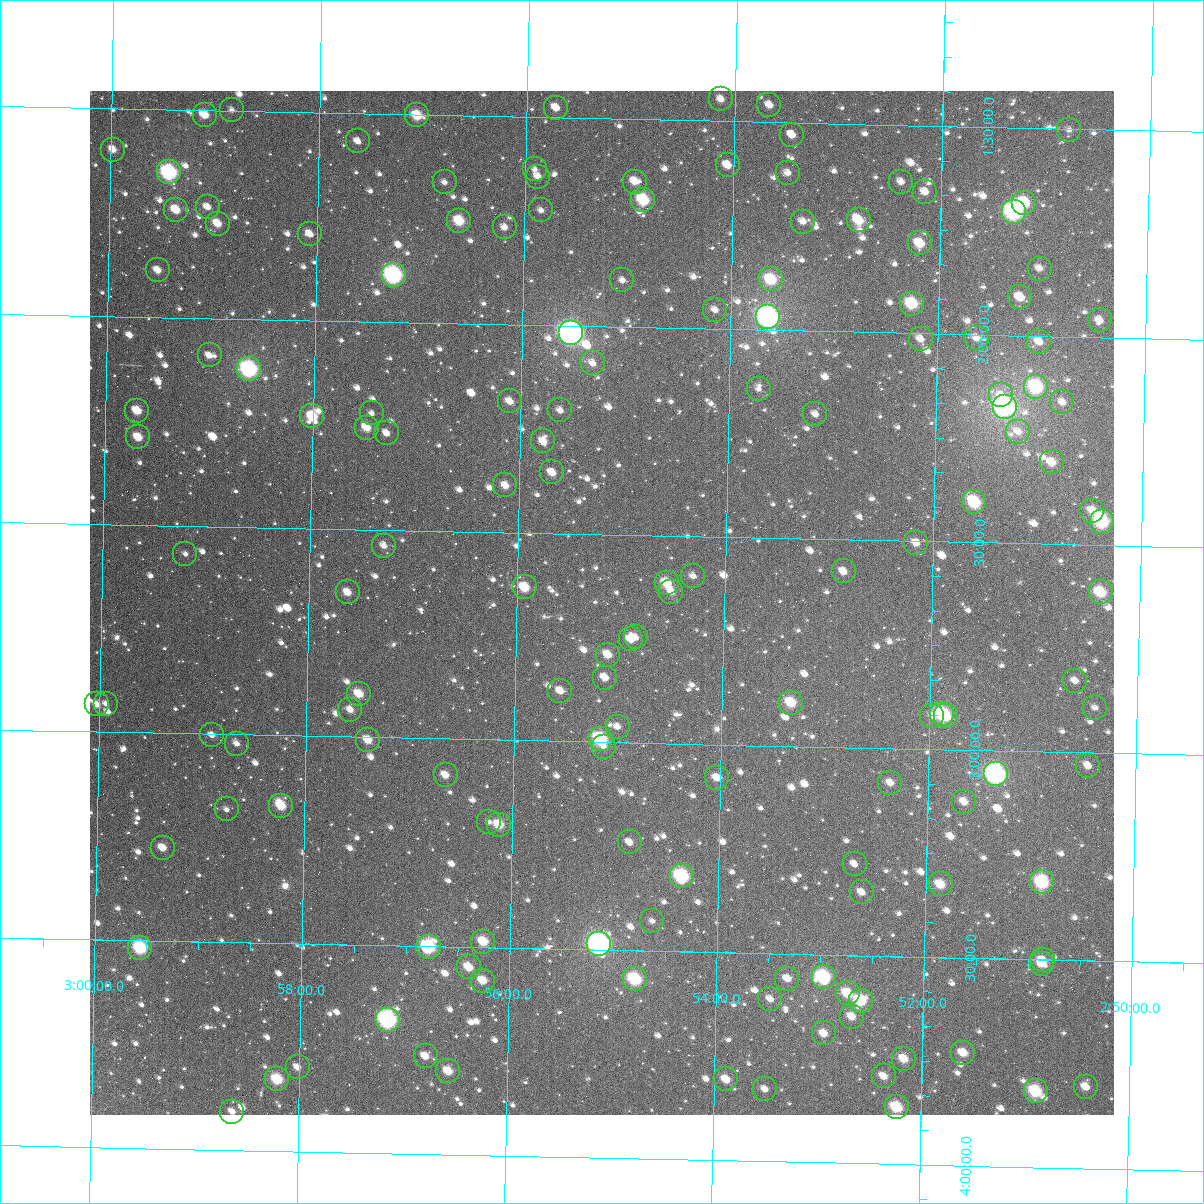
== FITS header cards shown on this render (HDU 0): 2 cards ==
NAXIS1  =                 1024
NAXIS2  =                 1024

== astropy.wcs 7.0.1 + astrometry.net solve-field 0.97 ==
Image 1024 x 1024 px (HDU 0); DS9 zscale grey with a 90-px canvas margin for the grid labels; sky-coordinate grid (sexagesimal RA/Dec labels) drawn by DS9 from the SOLVED WCS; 150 Tycho-2 reference stars matched to detected sources circled (green)
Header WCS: RA---TAN-SIP/DEC--TAN-SIP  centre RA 02:55:11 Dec +02:40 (43.80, +2.66 deg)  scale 8.66 arcsec/px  FOV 147.8' x 147.9'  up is +179 deg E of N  parity flipped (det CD > 0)
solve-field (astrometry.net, Tycho-2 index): VERIFIED the header's WCS against the Tycho-2 star catalogue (verified at 6 index scales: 19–150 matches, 0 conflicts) and refined it, rather than solving blind
Solved WCS: RA---TAN-SIP/DEC--TAN-SIP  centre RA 02:55:11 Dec +02:40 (43.80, +2.66 deg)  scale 8.66 arcsec/px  FOV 147.9' x 147.9'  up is +179 deg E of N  parity flipped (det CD > 0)
The solver's refit moves the header's centre by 0.51 arcsec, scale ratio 1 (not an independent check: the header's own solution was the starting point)
Tycho-2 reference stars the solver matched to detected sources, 150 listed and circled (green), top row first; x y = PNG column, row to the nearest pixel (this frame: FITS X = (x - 90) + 1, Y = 1024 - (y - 91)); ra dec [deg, ICRS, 3 dp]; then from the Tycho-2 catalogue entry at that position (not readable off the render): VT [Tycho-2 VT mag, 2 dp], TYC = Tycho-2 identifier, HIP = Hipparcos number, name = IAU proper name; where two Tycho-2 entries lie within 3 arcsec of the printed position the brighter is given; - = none
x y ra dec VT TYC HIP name
721 99 43.534 +1.447 11.63 48-205-1 - -
769 105 43.417 +1.459 11.66 48-194-1 - -
556 108 43.930 +1.476 10.96 48-874-1 - -
232 110 44.709 +1.498 11.67 48-928-1 - -
205 115 44.775 +1.511 10.20 48-826-1 - -
417 115 44.263 +1.502 9.92 48-1076-1 - -
1069 130 42.694 +1.502 11.74 48-34-1 - -
792 135 43.361 +1.530 11.45 48-106-1 - -
358 141 44.405 +1.567 11.47 48-1126-1 - -
113 150 44.994 +1.599 10.85 48-1215-1 - -
728 165 43.514 +1.606 10.88 48-619-1 - -
535 169 43.978 +1.625 12.50 48-957-1 - -
169 172 44.858 +1.651 7.91 48-953-1 13927 -
788 173 43.369 +1.621 11.55 48-71-1 - -
538 177 43.970 +1.643 11.34 48-802-1 - -
445 182 44.195 +1.661 12.03 48-805-1 - -
635 182 43.737 +1.650 10.86 48-241-1 - -
901 182 43.096 +1.637 11.48 48-615-1 - -
925 192 43.038 +1.659 11.21 48-11-1 - -
643 200 43.715 +1.693 9.13 48-461-1 - -
1024 203 42.798 +1.680 9.48 48-276-1 13302 -
208 207 44.764 +1.732 11.13 48-693-1 - -
176 210 44.839 +1.741 10.52 48-869-1 - -
541 210 43.961 +1.724 11.89 48-670-1 - -
1014 212 42.823 +1.703 8.00 48-443-1 - -
859 220 43.196 +1.731 10.05 48-200-1 - -
459 221 44.157 +1.753 9.73 48-729-1 - -
803 222 43.330 +1.737 11.60 48-306-1 - -
218 224 44.738 +1.772 10.56 48-1105-1 - -
505 227 44.048 +1.766 12.03 48-888-1 - -
310 234 44.517 +1.792 12.04 48-985-1 - -
920 243 43.047 +1.784 10.02 48-512-1 - -
1040 269 42.758 +1.838 11.65 48-292-1 - -
158 270 44.880 +1.887 11.29 48-1078-1 - -
394 275 44.312 +1.887 7.66 48-1066-1 13773 -
771 279 43.404 +1.878 9.45 48-73-1 13481 -
622 280 43.761 +1.888 11.68 48-374-1 - -
1020 297 42.803 +1.908 10.92 48-128-1 - -
912 304 43.063 +1.929 9.28 48-316-1 13386 -
715 310 43.537 +1.954 11.94 48-219-1 - -
768 317 43.409 +1.969 6.84 48-271-1 13482 -
1100 320 42.611 +1.959 11.34 48-555-1 - -
571 333 43.882 +2.018 6.58 48-1600-1 13629 -
977 338 42.906 +2.008 11.90 48-190-1 - -
921 339 43.041 +2.014 11.43 48-218-1 - -
1039 342 42.756 +2.013 11.38 48-384-1 - -
210 355 44.752 +2.089 11.40 48-722-1 - -
593 363 43.829 +2.089 12.27 48-787-1 - -
249 369 44.656 +2.121 7.70 48-790-1 13869 -
1036 387 42.760 +2.122 8.75 48-586-1 - -
759 389 43.428 +2.142 12.05 48-566-1 - -
1001 395 42.844 +2.145 11.71 48-127-1 - -
510 401 44.026 +2.185 11.17 48-785-1 - -
1062 402 42.696 +2.158 11.31 48-378-1 - -
1005 407 42.835 +2.173 7.17 48-224-1 13313 -
560 410 43.904 +2.204 12.06 48-698-1 - -
137 411 44.923 +2.226 10.53 48-1156-1 - -
372 413 44.358 +2.220 11.86 48-1041-1 - -
815 414 43.290 +2.200 11.78 48-229-1 - -
312 416 44.501 +2.231 9.82 48-655-1 - -
367 428 44.369 +2.255 10.37 48-915-1 - -
1018 432 42.801 +2.232 11.29 48-78-1 - -
387 433 44.321 +2.268 11.69 48-808-1 - -
138 437 44.919 +2.290 10.41 48-758-1 - -
543 441 43.944 +2.279 11.23 48-701-1 - -
1052 462 42.719 +2.304 10.83 48-125-1 - -
552 472 43.920 +2.353 11.01 48-840-1 - -
505 485 44.033 +2.387 10.75 48-846-1 - -
974 502 42.902 +2.404 9.31 48-157-1 - -
1092 511 42.619 +2.417 11.42 48-184-1 - -
1102 522 42.594 +2.444 8.63 48-95-1 13234 -
916 543 43.041 +2.504 11.16 51-5-1 - -
384 546 44.322 +2.538 11.84 51-986-1 - -
185 554 44.800 +2.568 11.58 51-1093-1 - -
844 571 43.214 +2.577 11.12 51-61-1 - -
693 576 43.576 +2.596 12.31 51-100-1 - -
667 583 43.639 +2.614 10.10 51-24-1 - -
525 587 43.981 +2.632 9.97 51-1050-1 - -
348 592 44.407 +2.653 11.21 51-979-1 - -
671 592 43.628 +2.634 10.94 51-54-1 - -
1101 592 42.594 +2.613 9.49 51-116-1 - -
636 637 43.711 +2.747 12.00 51-97-1 13572 -
631 639 43.723 +2.751 10.95 51-96-1 - -
608 655 43.777 +2.789 10.82 51-80-1 - -
605 678 43.783 +2.845 11.10 51-94-1 - -
1075 681 42.651 +2.828 11.48 51-86-1 - -
560 691 43.890 +2.878 11.27 51-1118-1 - -
359 694 44.375 +2.896 10.44 51-1069-1 - -
791 703 43.334 +2.895 9.83 51-37-1 - -
97 704 45.006 +2.934 11.11 58-1187-1 - -
106 704 44.984 +2.932 11.83 51-995-1 - -
1095 708 42.601 +2.891 11.40 51-150-1 - -
350 710 44.395 +2.935 11.47 51-1105-1 - -
942 714 42.970 +2.914 8.95 51-146-1 - -
932 716 42.993 +2.920 11.41 51-163-1 - -
946 716 42.959 +2.920 9.99 51-106-1 - -
618 727 43.750 +2.962 11.72 51-165-1 - -
212 735 44.727 +3.002 11.55 51-1086-1 - -
601 739 43.790 +2.994 8.79 51-167-1 - -
368 740 44.351 +3.007 10.76 51-999-1 - -
237 744 44.666 +3.022 11.76 51-1058-1 - -
604 747 43.782 +3.012 11.72 51-91-1 - -
1088 766 42.616 +3.031 11.62 51-192-1 - -
996 774 42.837 +3.057 7.42 51-70-1 13314 -
446 775 44.163 +3.087 11.03 51-1061-1 - -
717 778 43.509 +3.080 11.09 51-157-1 - -
890 783 43.090 +3.083 10.98 51-25-1 - -
964 802 42.912 +3.125 11.28 51-171-1 - -
281 806 44.557 +3.169 9.97 51-1109-1 - -
227 809 44.688 +3.181 12.41 51-1103-1 - -
489 822 44.056 +3.198 12.80 51-1274-1 - -
499 825 44.031 +3.204 9.98 51-1499-1 - -
630 842 43.715 +3.240 11.46 51-1154-1 - -
163 848 44.840 +3.276 10.62 51-974-1 - -
855 864 43.172 +3.281 12.20 51-89-1 13412 -
682 876 43.588 +3.318 8.55 51-1653-1 - -
1042 882 42.720 +3.315 8.99 51-143-1 - -
941 884 42.964 +3.325 10.37 51-44-1 - -
862 892 43.154 +3.348 11.72 51-159-1 - -
652 921 43.657 +3.428 11.55 51-937-1 - -
483 942 44.063 +3.486 10.07 51-521-1 - -
599 944 43.784 +3.487 6.93 51-376-1 13593 -
429 947 44.195 +3.501 8.71 51-633-1 - -
140 948 44.890 +3.518 8.78 51-832-1 13937 -
1043 960 42.713 +3.502 11.10 51-276-1 - -
1042 964 42.715 +3.510 11.06 51-838-1 - -
469 967 44.097 +3.549 10.55 51-284-1 - -
824 977 43.241 +3.554 8.49 51-566-1 - -
635 979 43.695 +3.569 8.92 51-383-1 - -
787 979 43.328 +3.560 11.36 51-655-1 - -
483 981 44.062 +3.580 10.73 51-955-1 - -
848 993 43.183 +3.592 9.97 51-953-1 - -
770 999 43.369 +3.609 11.25 51-946-1 - -
861 1001 43.151 +3.609 9.51 51-822-1 - -
852 1017 43.171 +3.648 10.90 51-867-1 - -
388 1020 44.290 +3.679 7.62 51-927-1 13762 -
824 1033 43.238 +3.690 10.77 51-743-1 - -
963 1053 42.901 +3.729 10.63 51-909-1 - -
426 1056 44.197 +3.764 11.46 51-933-1 - -
904 1059 43.043 +3.746 10.41 51-701-1 - -
298 1067 44.505 +3.798 11.94 51-531-1 - -
448 1071 44.142 +3.799 10.43 51-310-1 - -
884 1076 43.091 +3.789 11.06 51-349-1 - -
277 1079 44.553 +3.828 9.36 51-790-1 - -
726 1079 43.471 +3.805 10.66 51-754-1 - -
1086 1087 42.604 +3.804 11.02 51-577-1 - -
765 1089 43.377 +3.827 11.40 51-560-1 - -
1036 1091 42.724 +3.817 9.11 51-380-1 13278 -
897 1107 43.058 +3.864 9.41 51-351-1 - -
232 1112 44.659 +3.908 11.37 51-432-1 - -